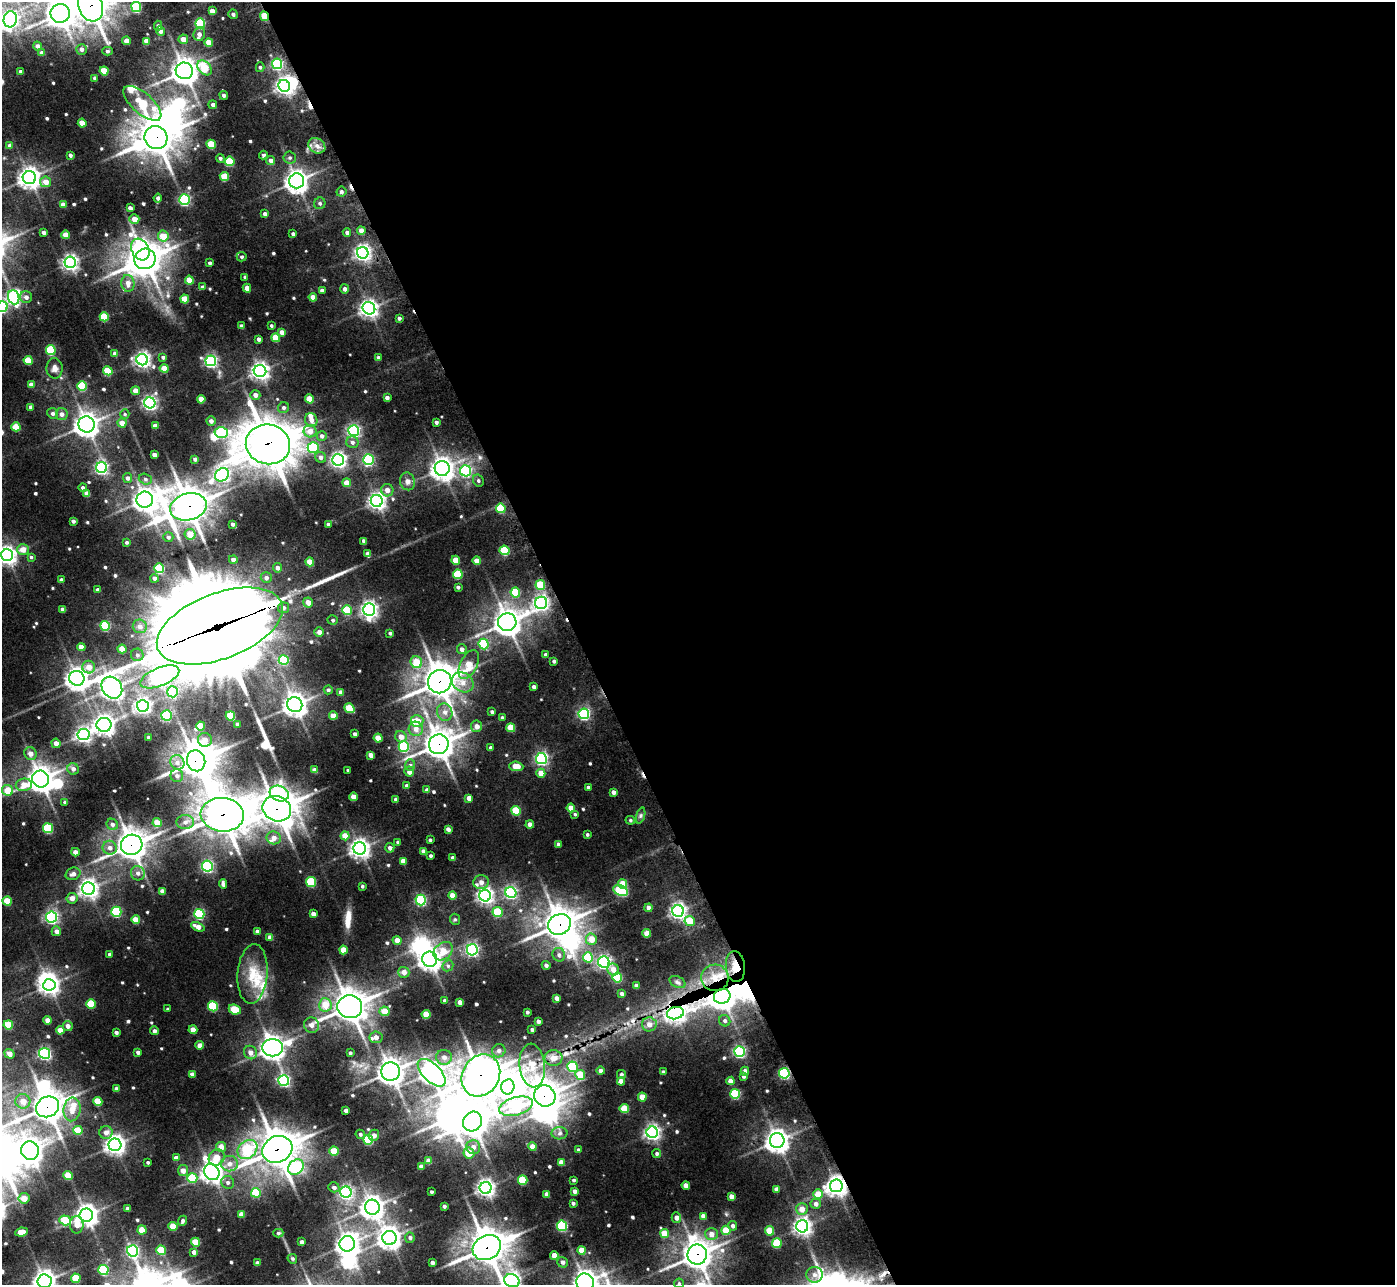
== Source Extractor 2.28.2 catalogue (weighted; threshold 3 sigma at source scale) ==
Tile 8 of 4 x 4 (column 4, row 2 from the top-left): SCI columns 4193-5585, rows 2719-4001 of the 5601 x 5569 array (HDU 1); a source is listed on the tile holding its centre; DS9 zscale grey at full resolution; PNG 1397 x 1287 px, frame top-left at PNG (2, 2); each listed source drawn as its Kron ellipse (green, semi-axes under 4 px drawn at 4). Shown black and unused: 59% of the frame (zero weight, under 2 of 3 exposures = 2% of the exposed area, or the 3 px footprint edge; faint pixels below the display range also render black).
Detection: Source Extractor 2.28.2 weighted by HDU 2 'WHT'; one run over the whole footprint, this tile lists its part. Background 0.0436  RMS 0.0097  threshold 0.0437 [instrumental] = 3 sigma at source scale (4.5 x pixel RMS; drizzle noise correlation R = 1.50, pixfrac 1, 0.05/0.05 arcsec/px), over >= 5 px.
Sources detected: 598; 20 inside a brighter object's white glare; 3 cosmic-ray / hot-pixel residue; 3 long thin detections or spike segments (spike, bleed or trail) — neither listed nor drawn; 14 inside a brighter listed object's ellipse — not listed separately; of the other 558, all 500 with FLUX_AUTO >= 1.28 (the completeness limit of this list) listed and drawn (58 fainter detections not listed), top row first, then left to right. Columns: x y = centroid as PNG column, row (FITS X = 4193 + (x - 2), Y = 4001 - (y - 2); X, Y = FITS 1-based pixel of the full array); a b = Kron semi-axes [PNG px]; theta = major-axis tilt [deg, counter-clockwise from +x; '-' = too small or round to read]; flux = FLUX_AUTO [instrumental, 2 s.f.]
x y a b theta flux
90 6 16 12 -71 1400
136 7 5 5 - 57
212 11 4 4 - 6.3
60 13 9 9 - 740
233 14 5 5 - 2.6
264 16 5 3 - 26
10 19 8 6 78 260
200 23 5 5 - 59
158 26 5 4 - 1.7
160 31 5 4 - 4.1
199 34 7 6 - 4.5
183 39 4 4 - 7.3
126 41 4 4 - 7.1
146 41 4 4 - 7
209 42 4 4 - 11
37 46 4 4 - 3.6
81 49 5 5 - 2.9
107 51 5 4 - 1.7
42 53 4 4 - 4.1
277 64 5 5 - 90
260 67 5 4 - 1.5
204 68 8 6 -47 22
104 71 4 4 - 19
184 71 8 8 - 800
20 72 3 3 - 2.1
95 78 4 3 - 2.7
284 86 6 5 - 310
224 95 4 4 - 2
142 103 23 10 -42 43
213 105 4 4 - 2.9
82 123 4 4 - 13
156 138 12 11 - 1400
211 144 5 4 - 24
10 145 4 4 - 3
317 146 9 7 -31 4.9
70 155 3 3 - 2.1
263 155 4 4 - 1.6
220 158 5 4 - 1.9
290 158 6 6 - 2
230 161 5 5 - 28
271 161 4 4 - 3.7
224 177 5 4 - 22
29 178 7 6 - 500
296 181 7 7 - 540
46 182 5 5 - 7.8
341 192 5 5 - 2.1
158 198 4 4 - 2.6
185 200 5 5 - 110
320 203 6 5 - 1.9
63 204 4 4 - 5.8
130 208 4 4 - 3.3
265 214 4 3 - 2.5
134 219 5 5 - 7.9
361 231 4 4 - 4.8
44 232 3 3 - 2.5
347 233 4 4 - 2.4
293 234 3 3 - 1.8
65 235 4 4 - 9.3
163 236 5 5 - 14
140 250 11 8 -61 140
363 253 6 5 - 280
242 257 5 4 - 1.5
145 259 11 10 - 920
70 262 5 5 - 260
210 263 3 3 - 1.8
245 277 3 3 - 1.9
189 280 4 4 - 14
128 283 8 6 -83 6.1
203 287 4 4 - 2
247 288 4 4 - 6.7
345 289 4 4 - 3
322 290 4 3 - 2.6
14 297 7 5 -70 130
26 297 6 6 - 3.7
313 297 4 4 - 7.5
185 299 4 4 - 16
2 307 5 5 - 100
369 308 6 6 - 360
104 317 4 4 - 29
399 318 3 3 - 1.8
241 326 4 3 - 2.5
271 326 3 3 - 1.3
282 332 4 4 - 5.4
276 338 4 4 - 19
259 339 3 3 - 2.5
51 350 5 5 - 48
115 353 4 4 - 3.9
163 357 4 4 - 2.1
378 358 4 3 - 2
28 360 4 4 - 20
142 360 6 5 - 270
211 361 5 5 - 150
55 368 10 8 -88 4.1
164 368 4 4 - 13
108 371 5 4 - 19
260 371 6 6 - 330
31 385 4 4 - 5.6
82 386 5 5 - 41
135 391 4 4 - 8.3
255 395 5 5 - 4.1
387 398 4 3 - 2.9
201 399 4 4 - 9.7
309 399 4 4 - 14
150 403 5 5 - 190
31 407 4 4 - 2.8
284 408 5 5 - 2.3
53 413 5 5 - 2.7
62 414 6 6 - 3.8
125 414 5 4 - 1.3
311 420 7 6 - 5
211 421 5 4 - 3.3
436 422 4 3 - 2.2
122 423 4 4 - 8.4
87 424 8 8 - 590
155 426 4 4 - 4.8
16 427 4 4 - 17
310 431 6 6 - 8.3
354 431 5 5 - 160
221 432 6 5 - 62
322 436 5 5 - 2.7
352 442 6 6 - 2.7
268 444 22 20 -12 2200
313 447 5 5 - 65
154 455 4 4 - 4.1
321 457 6 5 - 2.7
195 459 4 3 - 2.1
338 460 6 5 - 240
368 460 5 5 - 92
101 468 5 5 - 160
442 468 7 7 - 560
466 471 5 5 - 110
222 475 7 6 - 220
127 478 5 4 - 2.9
145 479 7 5 -17 2.2
478 480 6 5 - 1.9
407 481 9 7 -78 4.7
347 483 4 4 - 9.3
83 488 4 4 - 2.3
387 490 6 6 - 5.6
87 494 4 4 - 6.9
145 500 8 8 - 550
377 501 6 6 - 320
188 507 18 13 15 1200
501 508 5 4 - 32
73 521 3 3 - 2.4
232 524 3 3 - 2.1
328 524 3 3 - 1.7
190 534 5 5 - 9.4
168 537 5 5 - 2
364 541 4 4 - 3.2
127 542 3 3 - 1.3
23 549 6 5 - 7.8
505 550 5 4 - 36
368 554 4 4 - 7
7 555 6 6 - 380
31 557 4 4 - 1.3
233 560 4 4 - 3.6
456 560 4 4 - 13
477 561 4 4 - 6.9
310 562 4 4 - 13
159 568 5 4 - 46
277 568 4 4 - 3.1
458 574 5 4 - 31
154 578 4 4 - 2.3
266 578 5 5 - 2.5
61 580 4 3 - 3.6
540 585 5 4 - 29
458 587 3 3 - 1.6
98 590 3 3 - 2.4
515 593 5 4 - 30
308 602 5 5 - 6.5
541 603 6 6 - 240
284 608 5 5 - 2.3
63 609 4 4 - 4.4
347 610 5 5 - 34
369 610 6 6 - 290
333 620 5 4 - 1.7
507 622 9 9 - 760
105 626 5 5 - 52
140 626 7 6 - 5.2
220 626 66 33 20 18000
319 632 5 4 - 3.6
390 633 3 3 - 1.3
484 644 5 5 - 58
81 647 4 4 - 7.1
122 649 4 4 - 12
462 649 5 5 - 3.3
137 655 6 6 - 2.7
545 655 3 3 - 1.9
284 660 5 5 - 43
554 661 3 3 - 1.5
416 662 6 5 - 18
469 664 15 8 64 17
89 667 6 6 - 8
160 677 21 9 22 280
77 678 8 7 - 540
440 682 12 11 - 1300
463 682 11 9 -35 9
534 687 3 3 - 2.4
112 688 11 9 -53 490
328 690 4 4 - 1.5
173 692 5 5 - 46
341 692 4 4 - 4.6
295 705 7 7 - 520
143 706 6 6 - 270
349 708 5 4 - 24
445 712 9 7 -73 5.4
492 712 4 4 - 1.7
584 714 5 5 - 120
166 715 5 5 - 77
230 716 4 4 - 28
333 716 4 4 - 8.1
502 717 4 3 - 1.4
417 721 6 6 - 12
238 724 3 3 - 3.2
104 725 7 7 - 370
200 726 4 4 - 15
477 726 5 5 - 4.8
511 728 4 4 - 17
416 729 7 7 - 5.8
355 734 4 3 - 2.4
83 735 6 5 - 240
149 737 3 3 - 2.3
401 737 6 5 - 6.6
378 738 4 4 - 14
205 740 7 7 - 4.8
56 743 4 4 - 4.8
439 744 10 10 - 950
404 747 5 5 - 51
490 748 3 3 - 1.9
30 753 6 6 - 5.3
371 755 4 4 - 5.2
541 759 5 5 - 160
196 761 10 9 - 990
177 762 7 6 - 4.2
410 765 6 5 - 2.2
516 766 7 4 -5 12
73 769 6 5 - 3.3
315 770 4 4 - 6.6
348 770 3 3 - 1.3
409 772 5 5 - 5.8
541 773 4 4 - 9.3
177 776 6 6 - 2.8
41 779 8 8 - 680
24 785 8 6 9 12
407 786 4 3 - 2.5
588 787 3 3 - 1.9
8 790 5 5 - 17
427 790 4 4 - 2.6
613 792 4 3 - 3.4
279 793 10 7 -21 78
353 797 4 4 - 7.1
469 798 4 4 - 5
396 799 3 3 - 2.5
65 802 3 3 - 1.9
571 808 4 4 - 9.1
277 809 14 12 -22 1200
516 811 5 4 - 31
575 814 4 4 - 1.3
222 815 22 17 -5 1300
640 816 8 4 71 1.7
630 820 5 4 - 1.3
185 822 9 7 5 4.7
157 823 4 4 - 15
112 824 6 5 - 2.4
530 824 4 4 - 5.7
48 828 5 5 - 48
448 829 4 4 - 3.3
587 834 3 3 - 1.4
345 836 4 4 - 12
274 838 7 6 - 5.6
430 840 3 3 - 1.4
398 842 4 4 - 1.4
558 844 4 3 - 2.8
132 845 11 10 - 890
110 848 7 7 - 4.4
360 848 6 6 - 410
390 848 4 4 - 3.3
424 851 4 4 - 5.3
75 852 4 4 - 5.1
430 856 3 3 - 1.5
453 858 4 4 - 4.1
403 861 4 4 - 6.8
207 866 5 5 - 120
138 873 7 7 - 4.3
73 874 7 6 - 4.3
311 882 5 5 - 40
481 882 8 7 - 4.8
223 884 5 4 - 3
623 884 4 4 - 12
362 886 3 3 - 1.3
89 889 6 6 - 370
621 890 7 5 -23 80
162 891 4 4 - 4.7
511 892 5 5 - 130
452 896 4 4 - 8.8
485 896 6 6 - 270
72 898 5 5 - 5.2
421 900 5 5 - 98
7 901 4 4 - 19
649 908 4 4 - 4.5
678 911 6 5 - 280
116 912 5 5 - 66
497 912 5 5 - 35
199 914 5 5 - 73
313 914 4 4 - 5.2
51 917 5 5 - 160
455 919 6 5 - 1.6
136 920 4 4 - 14
690 921 5 5 - 16
559 924 12 10 28 1000
198 927 7 4 -24 7.2
56 931 5 4 - 3.6
257 931 4 3 - 3.1
647 933 4 4 - 9.9
270 937 4 4 - 5.2
591 939 5 5 - 13
397 940 4 4 - 7
343 950 4 4 - 13
472 950 5 5 - 150
443 951 11 8 40 13
110 954 3 3 - 1.9
559 955 7 6 - 2.7
588 957 5 5 - 41
430 959 7 7 - 440
604 962 6 5 - 180
546 965 4 4 - 2.4
448 966 6 5 - 1.9
735 967 15 9 -84 12
613 969 6 5 - 6.8
404 972 5 5 - 5.7
252 974 30 15 85 27
617 977 5 5 - 41
715 978 14 13 - 14
677 982 8 5 -27 2.4
49 985 6 5 - 400
636 985 4 3 - 3.1
622 993 4 4 - 2.5
722 996 8 7 - 750
557 998 4 3 - 3.6
445 1001 3 3 - 2.4
460 1002 4 4 - 4.1
91 1004 5 4 - 25
325 1005 6 6 - 14
213 1006 5 5 - 47
350 1007 12 11 - 1100
168 1009 3 3 - 1.4
235 1009 6 4 -25 27
385 1011 5 5 - 13
527 1012 3 3 - 1.4
675 1013 8 6 12 390
426 1014 4 4 - 14
48 1020 4 4 - 7.3
725 1021 6 5 - 2.2
538 1022 3 3 - 2.5
649 1024 7 7 - 5.7
8 1025 5 4 - 23
311 1025 8 7 - 4.5
68 1026 5 5 - 3.8
60 1030 4 4 - 7.3
193 1030 4 4 - 8.3
532 1030 3 3 - 1.5
154 1031 4 4 - 2.4
116 1032 4 3 - 2.2
376 1037 6 5 - 4.1
200 1045 4 4 - 6.2
273 1048 10 8 1 590
499 1051 7 6 - 3.1
739 1051 5 5 - 130
138 1052 4 3 - 2.5
250 1052 7 6 - 5.6
45 1053 5 5 - 140
350 1053 3 3 - 1.7
9 1054 5 4 - 5.4
444 1057 8 7 - 4.9
553 1058 9 8 - 6.7
532 1065 22 12 -84 18
572 1067 5 5 - 57
601 1071 4 4 - 2.9
745 1071 4 4 - 5.4
391 1072 9 9 - 600
663 1072 4 3 - 2.3
432 1073 17 9 -44 500
784 1073 5 5 - 100
192 1074 4 3 - 3.7
621 1074 4 4 - 2
481 1075 22 18 60 1200
580 1075 5 5 - 18
743 1076 4 4 - 2
284 1080 5 5 - 130
621 1081 4 4 - 6.7
730 1081 4 4 - 6.6
508 1087 7 6 - 230
116 1089 3 3 - 2.5
735 1094 5 5 - 48
545 1096 11 10 - 830
642 1097 4 4 - 11
23 1101 7 7 - 7.1
98 1101 4 4 - 19
516 1106 17 9 15 85
48 1107 12 10 24 1100
72 1109 12 8 85 10
624 1109 4 4 - 20
346 1110 4 3 - 3.2
472 1122 10 9 - 860
78 1130 5 4 - 16
106 1132 6 6 - 4.7
652 1132 6 5 - 250
560 1133 8 6 2 2.8
360 1134 5 4 - 1.9
374 1135 5 5 - 3.6
368 1140 5 5 - 44
777 1141 7 7 - 600
115 1145 6 6 - 410
221 1147 5 5 - 7.4
473 1147 7 7 - 5.2
532 1147 4 4 - 7.3
247 1149 11 8 42 35
277 1149 15 13 26 1300
578 1150 3 3 - 1.8
30 1151 9 9 - 600
334 1151 4 4 - 20
469 1153 5 5 - 12
657 1153 4 4 - 1.8
176 1158 4 4 - 4.2
217 1158 8 7 - 12
429 1161 4 4 - 7.2
148 1162 3 3 - 1.3
561 1162 4 4 - 6.2
229 1164 9 7 -1 6.1
421 1166 4 3 - 3.6
296 1167 8 7 - 56
183 1171 5 5 - 5.7
212 1172 9 7 -57 480
68 1176 4 4 - 16
192 1178 5 5 - 33
523 1180 5 4 - 26
574 1180 3 3 - 1.4
228 1182 6 6 - 2.9
686 1185 4 4 - 5.6
836 1186 6 6 - 490
334 1187 6 5 - 2.7
486 1188 6 6 - 320
776 1189 4 4 - 4.2
575 1191 4 3 - 3.2
346 1192 5 5 - 170
431 1192 3 3 - 1.4
256 1193 5 4 - 33
547 1194 4 4 - 3.8
818 1194 5 4 - 16
731 1196 4 4 - 4.4
24 1198 5 5 - 9.5
573 1203 3 3 - 1.6
816 1204 5 5 - 3.3
444 1206 3 3 - 1.8
372 1207 7 7 - 540
128 1208 3 3 - 2.9
802 1209 6 6 - 7.6
241 1214 4 4 - 6.7
86 1215 7 6 - 520
703 1216 4 4 - 4.4
676 1218 5 5 - 4
65 1220 6 4 -18 26
183 1221 5 4 - 2.1
77 1225 9 7 90 7.3
173 1226 4 4 - 15
562 1226 5 5 - 72
733 1226 5 4 - 2.5
802 1226 6 6 - 340
142 1230 4 4 - 14
726 1230 5 4 - 17
769 1231 4 4 - 16
21 1232 6 4 7 9.3
278 1233 5 4 - 1.3
664 1233 4 4 - 14
711 1234 6 6 - 5.5
390 1238 7 7 - 550
410 1238 5 5 - 2.2
196 1242 4 4 - 19
301 1242 4 3 - 2.6
777 1243 5 5 - 25
347 1244 8 7 - 480
487 1248 15 12 28 1200
161 1250 5 4 - 23
582 1250 4 4 - 11
133 1251 6 5 - 140
194 1252 4 4 - 3.6
697 1254 10 9 - 950
554 1255 4 4 - 8.1
292 1259 5 4 - 1.3
432 1262 3 3 - 2.8
563 1262 5 5 - 2.7
257 1263 4 3 - 3.3
103 1270 5 5 - 65
815 1275 8 8 - 4.7
76 1278 5 4 - 21
45 1281 7 7 - 550
512 1281 8 6 -19 280
585 1282 9 8 - 610
679 1283 5 4 - 1.3
Overlapping masked pixels (flux is a lower limit): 26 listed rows (the first 20) at x y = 90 6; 264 16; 156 138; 145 259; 268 444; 188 507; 220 626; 440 682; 439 744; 196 761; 277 809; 222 815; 132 845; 559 924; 735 967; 715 978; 722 996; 675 1013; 784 1073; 481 1075
Isophote crosses this tile's border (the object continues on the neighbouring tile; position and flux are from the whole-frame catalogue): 8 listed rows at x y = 90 6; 60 13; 10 19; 2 307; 7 555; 45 1281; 512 1281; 585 1282
Unlisted compact peaks at least as high as the median listed source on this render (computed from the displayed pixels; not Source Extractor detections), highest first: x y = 147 912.